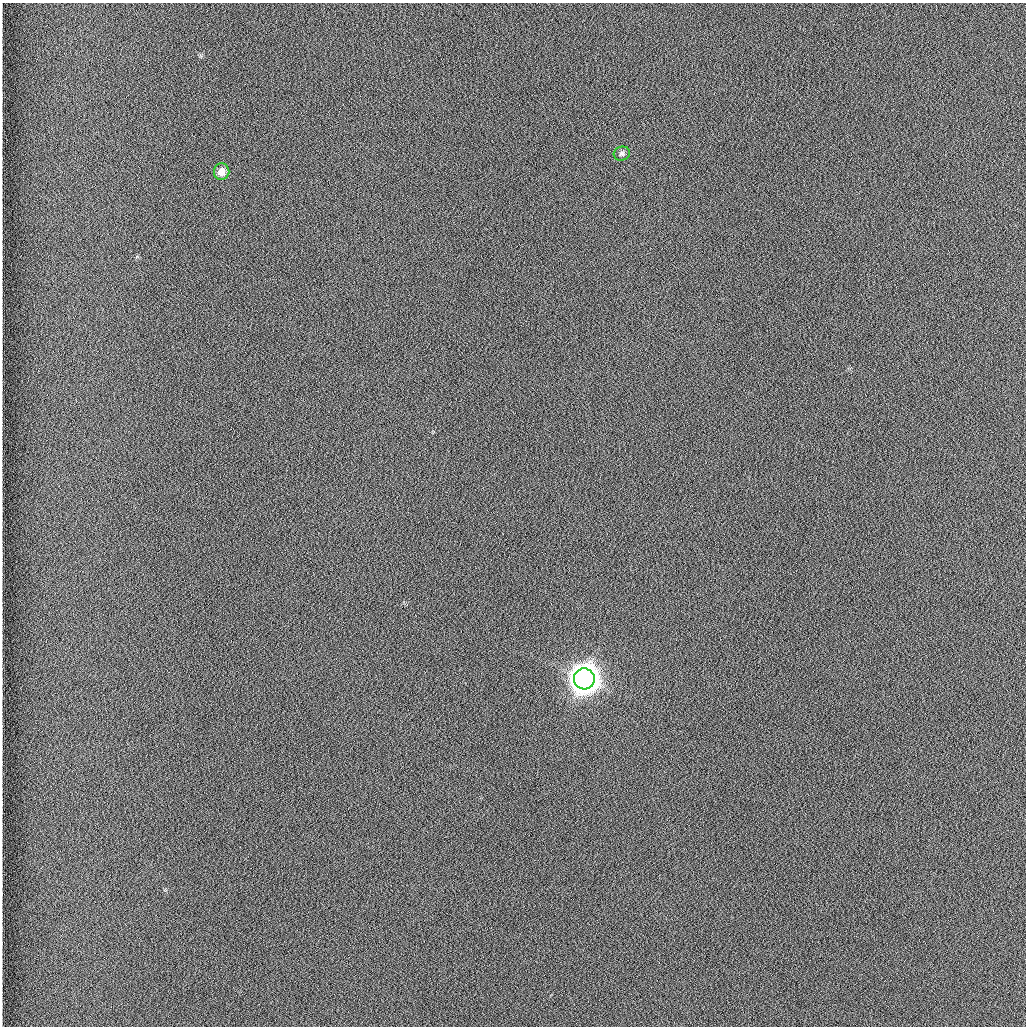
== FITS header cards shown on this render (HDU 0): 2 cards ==
NAXIS1  =                 1024 /fastest changing axis
NAXIS2  =                 1024 /next to fastest changing axis

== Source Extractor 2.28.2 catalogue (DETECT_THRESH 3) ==
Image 1024 x 1024 px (HDU 0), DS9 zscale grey, 1 PNG px = 1 image px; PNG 1028 x 1028 px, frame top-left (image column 1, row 1024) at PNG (2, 3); each listed source drawn as its Kron ellipse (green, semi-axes under 4 px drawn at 4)
Background 1260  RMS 5.9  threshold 17.7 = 3 sigma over >= 5 px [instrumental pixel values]
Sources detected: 3; all 3 listed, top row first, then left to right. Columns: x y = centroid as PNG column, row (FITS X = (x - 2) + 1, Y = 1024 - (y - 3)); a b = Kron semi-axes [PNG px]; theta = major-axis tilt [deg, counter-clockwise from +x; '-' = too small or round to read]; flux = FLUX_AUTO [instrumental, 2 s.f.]
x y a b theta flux
622 154 8 7 - 1300
222 172 8 7 - 3800
584 679 10 10 - 930000